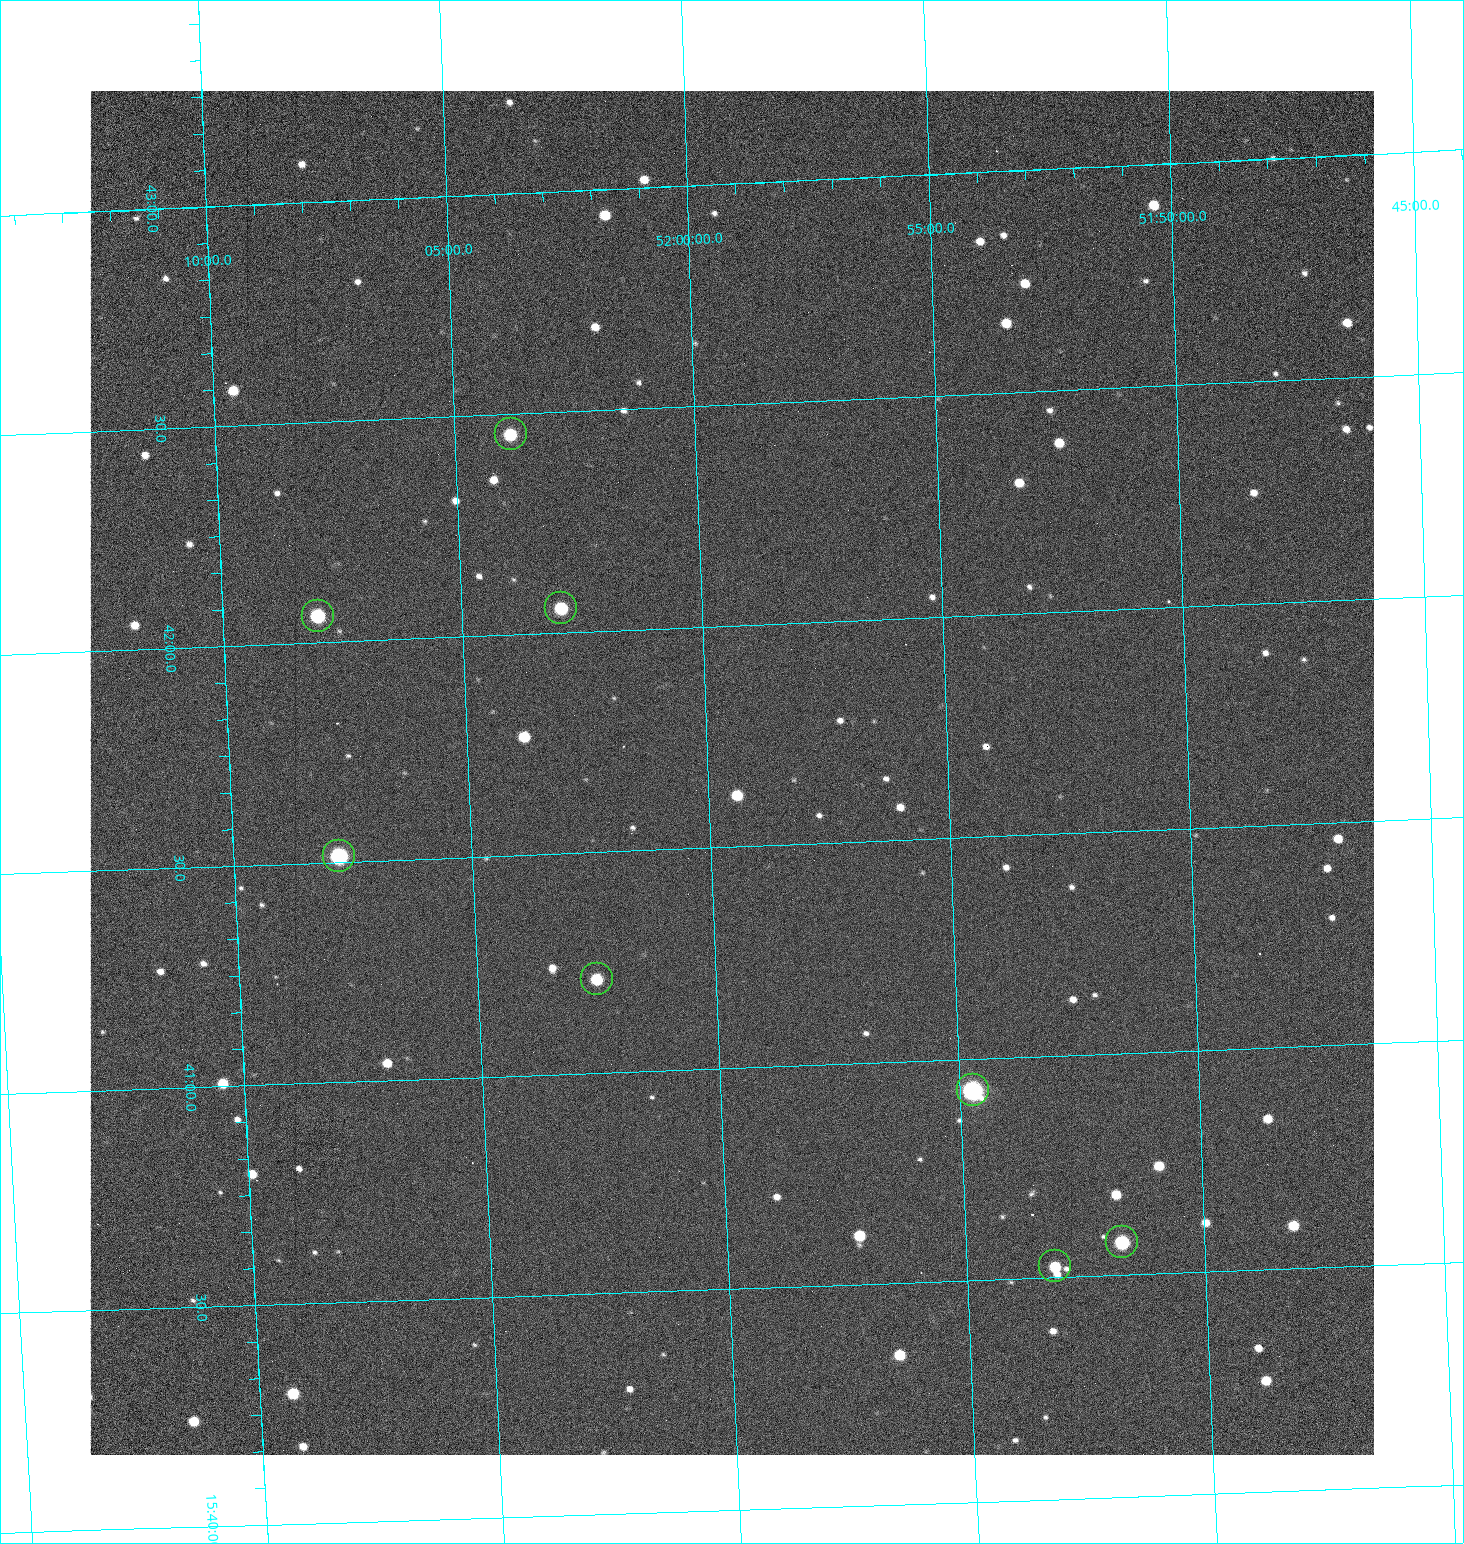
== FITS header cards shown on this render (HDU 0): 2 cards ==
NAXIS1  =                 1284 /fastest changing axis
NAXIS2  =                 1364 /next to fastest changing axis

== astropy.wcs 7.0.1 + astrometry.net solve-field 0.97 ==
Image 1284 x 1364 px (HDU 0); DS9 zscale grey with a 90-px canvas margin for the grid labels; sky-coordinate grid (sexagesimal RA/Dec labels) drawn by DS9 from the SOLVED WCS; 8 Tycho-2 reference stars matched to detected sources circled (green)
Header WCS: RA---TAN/DEC--TAN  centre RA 15:41:40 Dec +52:00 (235.42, +51.99 deg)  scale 1.26 arcsec/px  FOV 26.9' x 28.5'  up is +92 deg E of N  parity flipped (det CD > 0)
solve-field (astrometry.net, Tycho-2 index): VERIFIED the header's WCS against the Tycho-2 star catalogue (8 matches, 0 conflicts) and refined it, rather than solving blind
Solved WCS: RA---TAN-SIP/DEC--TAN-SIP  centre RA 15:41:40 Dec +52:00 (235.42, +51.99 deg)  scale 1.25 arcsec/px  FOV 26.8' x 28.5'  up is +92 deg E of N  parity flipped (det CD > 0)
The solver's refit moves the header's centre by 0.73 arcsec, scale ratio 0.998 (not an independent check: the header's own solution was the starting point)
Tycho-2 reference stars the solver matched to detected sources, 8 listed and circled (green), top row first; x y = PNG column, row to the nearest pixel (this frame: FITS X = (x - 90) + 1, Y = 1364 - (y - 91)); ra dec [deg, ICRS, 3 dp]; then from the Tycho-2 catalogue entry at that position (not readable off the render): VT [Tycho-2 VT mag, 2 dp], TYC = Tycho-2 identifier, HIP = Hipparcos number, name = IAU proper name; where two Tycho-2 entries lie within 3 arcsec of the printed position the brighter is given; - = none
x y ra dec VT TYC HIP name
511 434 235.614 +52.064 11.61 3489-1132-1 - -
561 608 235.514 +52.049 11.19 3489-1407-1 - -
318 616 235.515 +52.133 11.12 3489-1380-1 - -
339 856 235.378 +52.130 9.31 3489-1322-1 76850 -
597 979 235.303 +52.042 11.52 3489-958-1 - -
973 1090 235.232 +51.912 9.59 3489-824-1 - -
1122 1242 235.143 +51.862 10.97 3489-1016-1 - -
1055 1266 235.131 +51.886 12.29 3489-908-1 - -